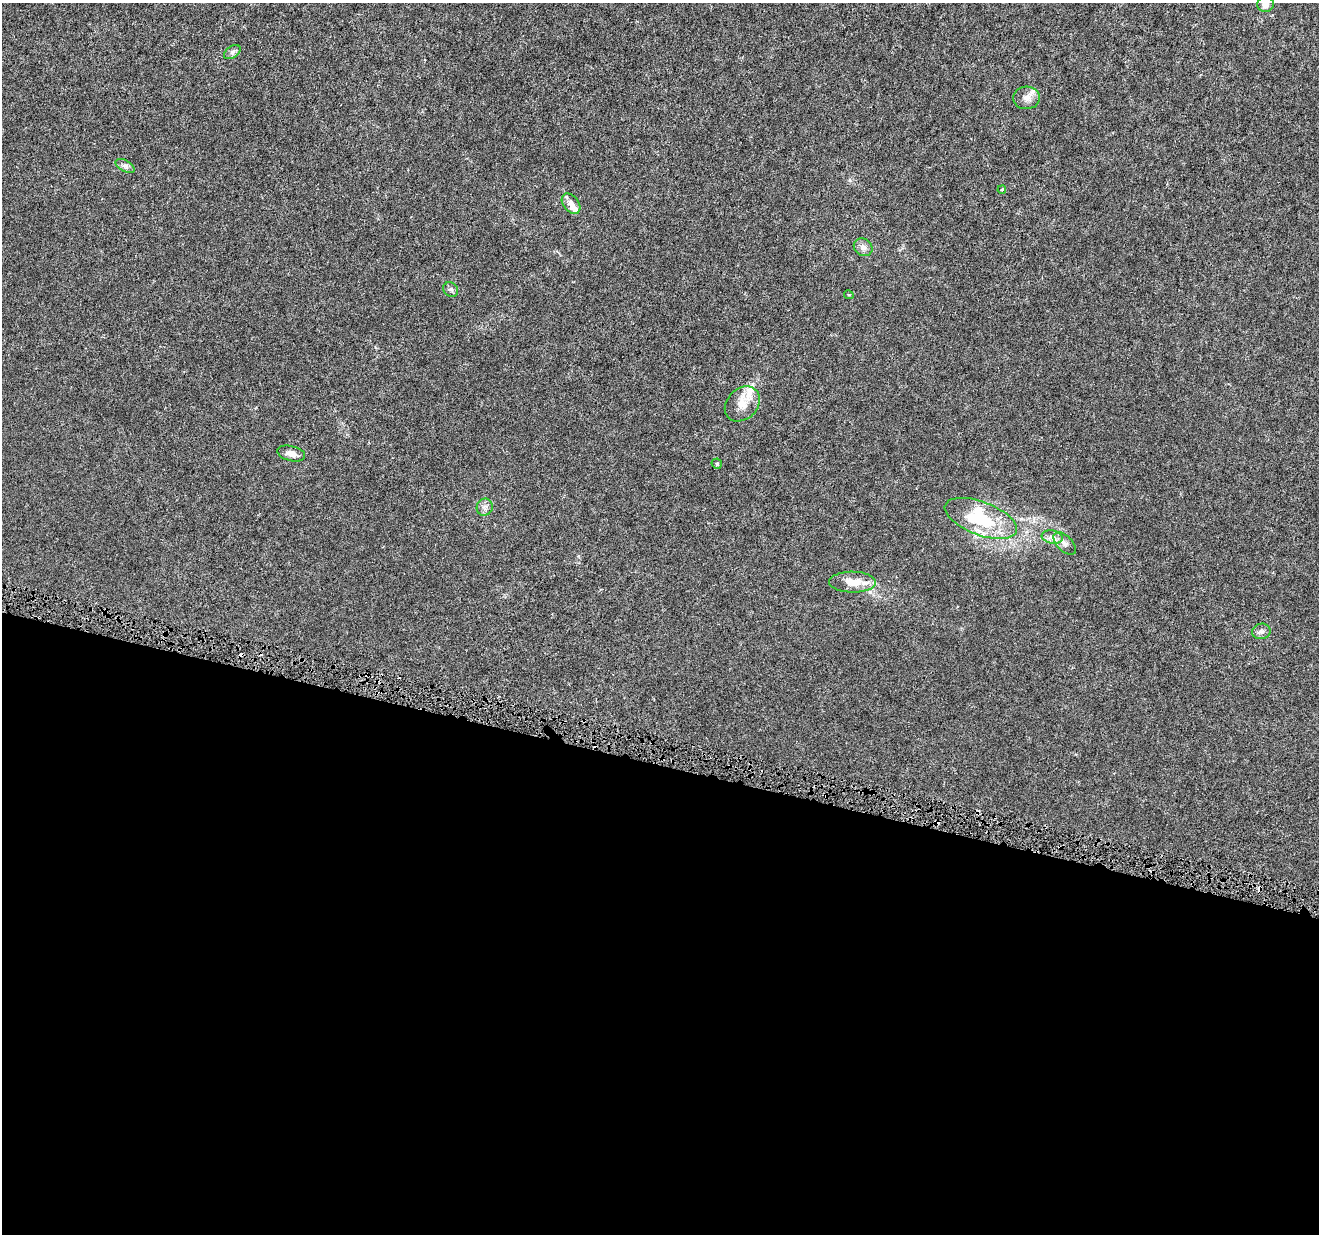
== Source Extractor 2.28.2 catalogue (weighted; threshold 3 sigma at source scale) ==
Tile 14 of 4 x 4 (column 2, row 4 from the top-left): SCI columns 1329-2645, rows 294-1525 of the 5282 x 5454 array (HDU 1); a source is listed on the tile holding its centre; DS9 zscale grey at full resolution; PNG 1321 x 1236 px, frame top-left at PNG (2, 3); each listed source drawn as its Kron ellipse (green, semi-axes under 4 px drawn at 4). Shown black and unused: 38% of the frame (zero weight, under 4 of 8 exposures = <1% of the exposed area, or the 3 px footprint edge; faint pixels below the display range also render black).
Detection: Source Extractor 2.28.2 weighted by HDU 2 'WHT'; one run over the whole footprint, this tile lists its part. Background 3.03e-04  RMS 8.1e-04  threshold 0.00332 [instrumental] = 3 sigma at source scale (4.09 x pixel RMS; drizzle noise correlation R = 1.36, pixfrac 0.8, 0.0396/0.0396 arcsec/px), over >= 5 px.
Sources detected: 28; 1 inside a brighter object's white glare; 5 cosmic-ray / hot-pixel residue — neither listed nor drawn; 4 inside a brighter listed object's ellipse — not listed separately; the other 18 listed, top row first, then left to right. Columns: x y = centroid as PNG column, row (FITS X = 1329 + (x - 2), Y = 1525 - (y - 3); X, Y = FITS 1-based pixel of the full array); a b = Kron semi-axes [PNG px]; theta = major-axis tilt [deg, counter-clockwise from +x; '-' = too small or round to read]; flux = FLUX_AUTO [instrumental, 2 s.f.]
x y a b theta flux
1265 4 8 7 - 0.49
232 52 9 5 36 0.2
1027 98 13 11 5 0.52
125 166 10 5 -30 0.25
1002 190 4 3 - 0.087
571 204 11 7 -52 0.54
863 247 10 8 -34 0.35
451 290 8 7 - 0.19
849 295 5 3 - 0.09
742 404 19 15 44 0.93
291 453 14 7 -13 0.45
717 464 5 5 - 0.12
485 507 8 8 - 0.27
981 518 38 16 -21 4
1052 537 10 6 -11 0.35
1065 543 14 7 -45 0.35
853 582 23 10 0 1.3
1261 631 9 7 9 0.28
Isophote crosses this tile's border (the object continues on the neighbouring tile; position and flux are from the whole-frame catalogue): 1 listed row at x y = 1265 4